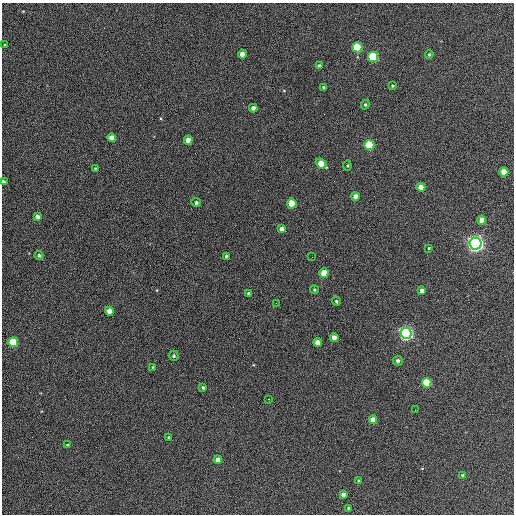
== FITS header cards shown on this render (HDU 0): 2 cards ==
NAXIS1  =                  512 / Axis length
NAXIS2  =                  512 / Axis length

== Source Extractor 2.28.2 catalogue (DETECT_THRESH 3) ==
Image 512 x 512 px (HDU 0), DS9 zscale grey, 1 PNG px = 1 image px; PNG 516 x 516 px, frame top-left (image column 1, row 512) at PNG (2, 3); each listed source drawn as its Kron ellipse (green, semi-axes under 4 px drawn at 4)
Background 389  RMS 21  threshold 63.4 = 3 sigma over >= 5 px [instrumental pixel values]
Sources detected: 56; all 56 listed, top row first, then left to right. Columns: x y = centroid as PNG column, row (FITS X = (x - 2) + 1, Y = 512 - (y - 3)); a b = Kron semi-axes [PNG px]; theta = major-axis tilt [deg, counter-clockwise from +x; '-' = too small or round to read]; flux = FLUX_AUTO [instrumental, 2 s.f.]
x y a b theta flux
5 45 3 3 - 1300
357 47 5 5 - 97000
242 54 4 4 - 10000
429 54 4 3 - 1700
373 57 5 5 - 130000
319 66 4 4 - 2400
392 86 4 3 - 1500
323 87 3 3 - 1900
365 105 5 4 - 2000
253 108 4 4 - 7100
112 138 4 4 - 15000
188 140 4 4 - 13000
369 145 5 5 - 120000
321 163 6 4 -39 23000
347 166 5 3 - 1700
95 169 4 3 - 1600
504 172 4 4 - 26000
3 182 3 3 - 3600
421 187 4 4 - 13000
355 196 4 4 - 9800
196 203 5 4 - 3400
292 203 5 4 - 43000
37 216 4 4 - 7200
482 220 4 4 - 17000
282 229 4 4 - 8000
476 243 6 6 - 740000
429 248 3 3 - 1200
39 255 4 4 - 2300
227 256 4 4 - 5400
312 257 2 2 - 590
324 273 4 4 - 38000
314 290 4 4 - 1700
422 291 4 4 - 11000
248 293 3 3 - 2100
336 301 4 4 - 2100
276 303 2 2 - 700
109 311 4 4 - 15000
406 333 5 5 - 480000
334 338 4 4 - 12000
13 342 5 5 - 95000
318 342 4 4 - 15000
174 356 5 4 - 2400
398 361 5 5 - 4400
153 367 4 3 - 1700
427 383 5 5 - 71000
203 387 4 3 - 2200
268 399 3 2 - 830
415 410 2 2 - 730
373 420 4 4 - 17000
168 437 3 3 - 1500
67 445 4 3 - 1300
218 460 4 4 - 10000
462 475 3 3 - 1300
358 480 4 3 - 1300
343 494 4 4 - 5300
348 508 4 3 - 1700
At the frame edge (FLAGS 8, measured only in part): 1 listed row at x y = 3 182